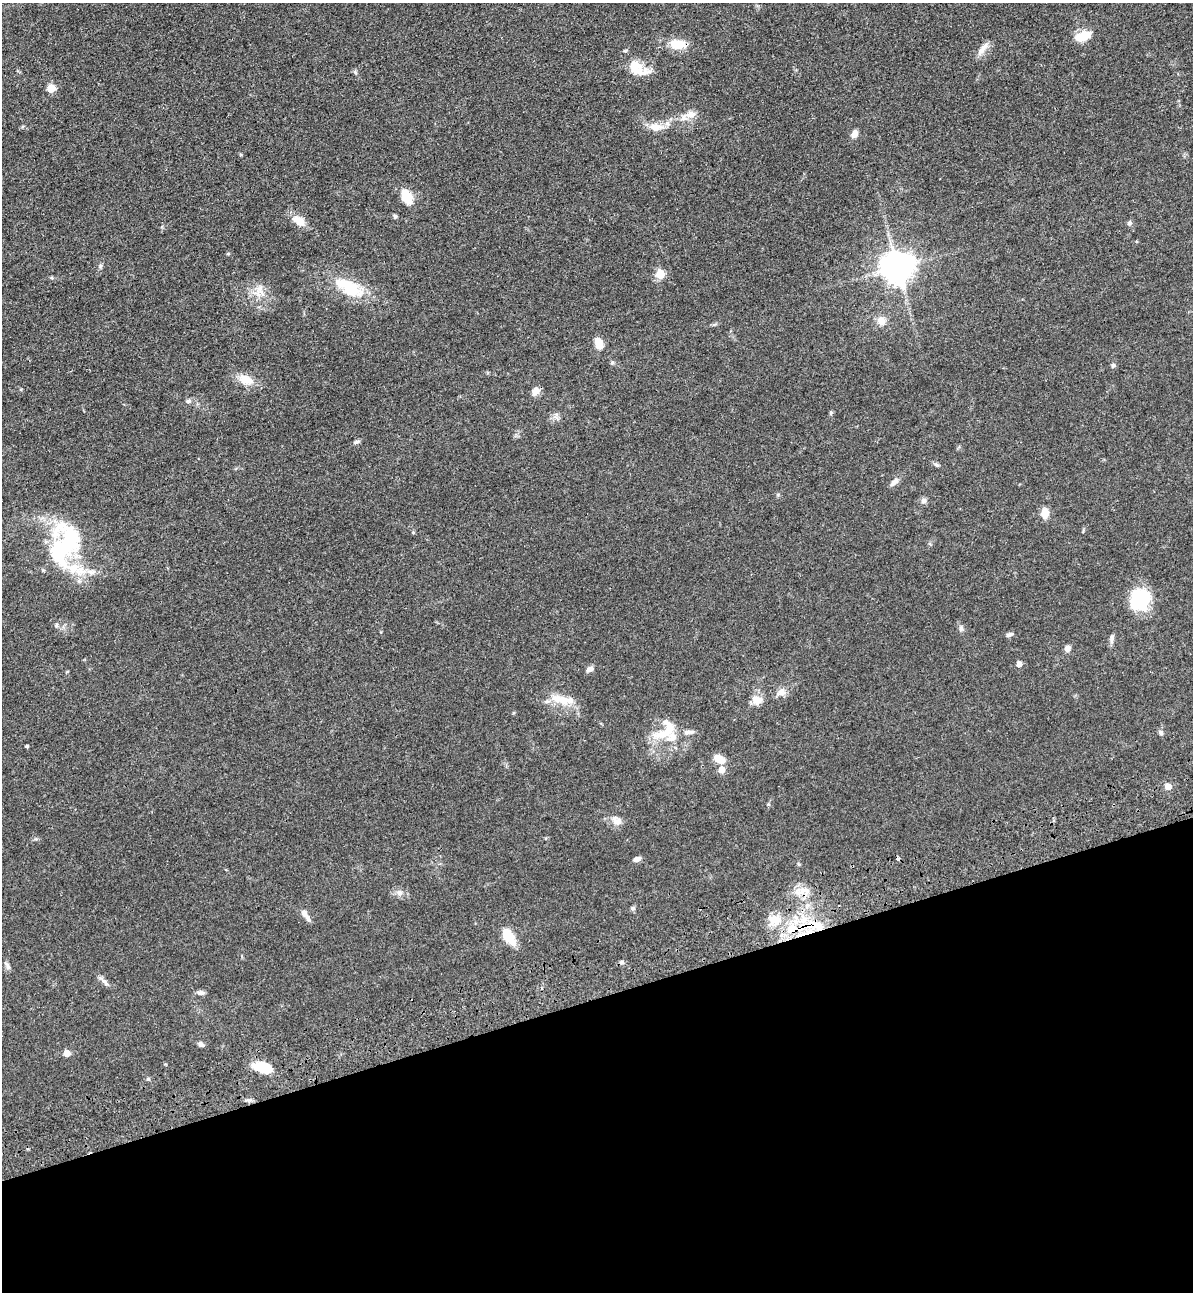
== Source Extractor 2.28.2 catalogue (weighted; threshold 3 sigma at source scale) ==
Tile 14 of 4 x 4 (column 2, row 4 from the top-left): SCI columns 1499-2689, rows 116-1405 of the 5261 x 5389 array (HDU 1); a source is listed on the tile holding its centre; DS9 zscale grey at full resolution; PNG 1195 x 1294 px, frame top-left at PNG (2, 3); no overlay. Shown black and unused: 23% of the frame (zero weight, under 3 of 4 exposures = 6% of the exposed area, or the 3 px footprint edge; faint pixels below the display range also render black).
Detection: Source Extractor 2.28.2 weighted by HDU 2 'WHT'; one run over the whole footprint, this tile lists its part. Background 0.0538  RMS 0.0057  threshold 0.0259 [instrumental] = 3 sigma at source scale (4.5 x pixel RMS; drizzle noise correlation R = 1.50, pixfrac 1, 0.05/0.05 arcsec/px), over >= 5 px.
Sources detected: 72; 1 inside a brighter object's white glare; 2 cosmic-ray / hot-pixel residue — not listed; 4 inside a brighter listed object's ellipse — not listed separately; the other 65 listed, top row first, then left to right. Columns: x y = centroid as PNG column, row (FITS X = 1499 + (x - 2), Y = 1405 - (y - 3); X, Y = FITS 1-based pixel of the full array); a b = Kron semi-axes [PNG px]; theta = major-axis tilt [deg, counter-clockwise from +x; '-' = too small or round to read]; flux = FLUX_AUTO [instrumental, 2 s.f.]
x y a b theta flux
1083 36 18 9 15 11
678 44 17 10 -5 12
984 47 15 8 57 4.1
637 68 29 14 -28 13
51 88 5 5 - 15
690 114 16 11 9 5.4
656 127 22 10 0 7.3
854 134 8 6 68 4
407 197 14 9 -64 12
395 216 6 5 - 0.98
299 221 19 9 -30 6.8
1129 223 6 5 - 1.3
897 268 9 9 - 1000
660 274 5 5 - 21
51 278 6 4 18 0.66
350 289 30 18 -31 22
260 291 20 10 -53 6.9
881 321 11 10 - 4.7
599 343 11 7 -74 7.3
612 362 6 4 1 0.8
1113 365 6 5 - 1.2
246 380 21 12 -18 8.4
535 391 12 8 65 3.3
189 401 8 6 16 1.4
831 413 6 5 - 0.77
357 442 10 5 24 1.3
936 465 7 5 -42 1.1
894 482 13 6 42 2.9
923 501 8 7 - 1.9
1045 513 11 8 -88 5.8
413 532 5 4 - 0.6
65 544 52 33 72 68
1140 599 23 21 66 28
56 625 6 5 - 0.93
961 629 8 6 89 1.5
1009 634 10 5 22 1.4
1112 638 14 5 81 2
1067 648 7 6 - 2.8
1019 664 5 5 - 3.7
590 669 9 6 19 2.7
781 692 13 9 18 3.9
562 700 34 11 -12 11
757 700 10 9 - 6.6
688 732 15 6 6 3
1161 733 7 5 -47 1.4
661 734 25 11 7 11
26 746 4 4 - 0.64
719 759 13 8 -35 7
721 770 5 5 - 6.5
1168 786 5 5 - 6.5
617 821 15 11 -37 4.3
637 859 9 5 18 2.3
801 891 21 10 5 7.4
399 893 9 6 15 2.1
633 908 6 5 - 1.1
305 915 16 5 -54 3.8
774 920 19 16 -5 12
814 925 35 13 -9 25
509 937 19 9 -56 13
7 966 13 5 -62 1.6
104 981 18 5 -45 2.4
201 993 10 6 -2 1.7
201 1044 8 5 -32 1.6
66 1053 5 5 - 8
262 1067 21 11 -14 13
Overlapping masked pixels (flux is a lower limit): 2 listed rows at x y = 678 44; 814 925
Unlisted compact peaks at least as high as the median listed source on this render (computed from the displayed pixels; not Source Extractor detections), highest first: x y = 100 266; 355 72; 148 1079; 778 495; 241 155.